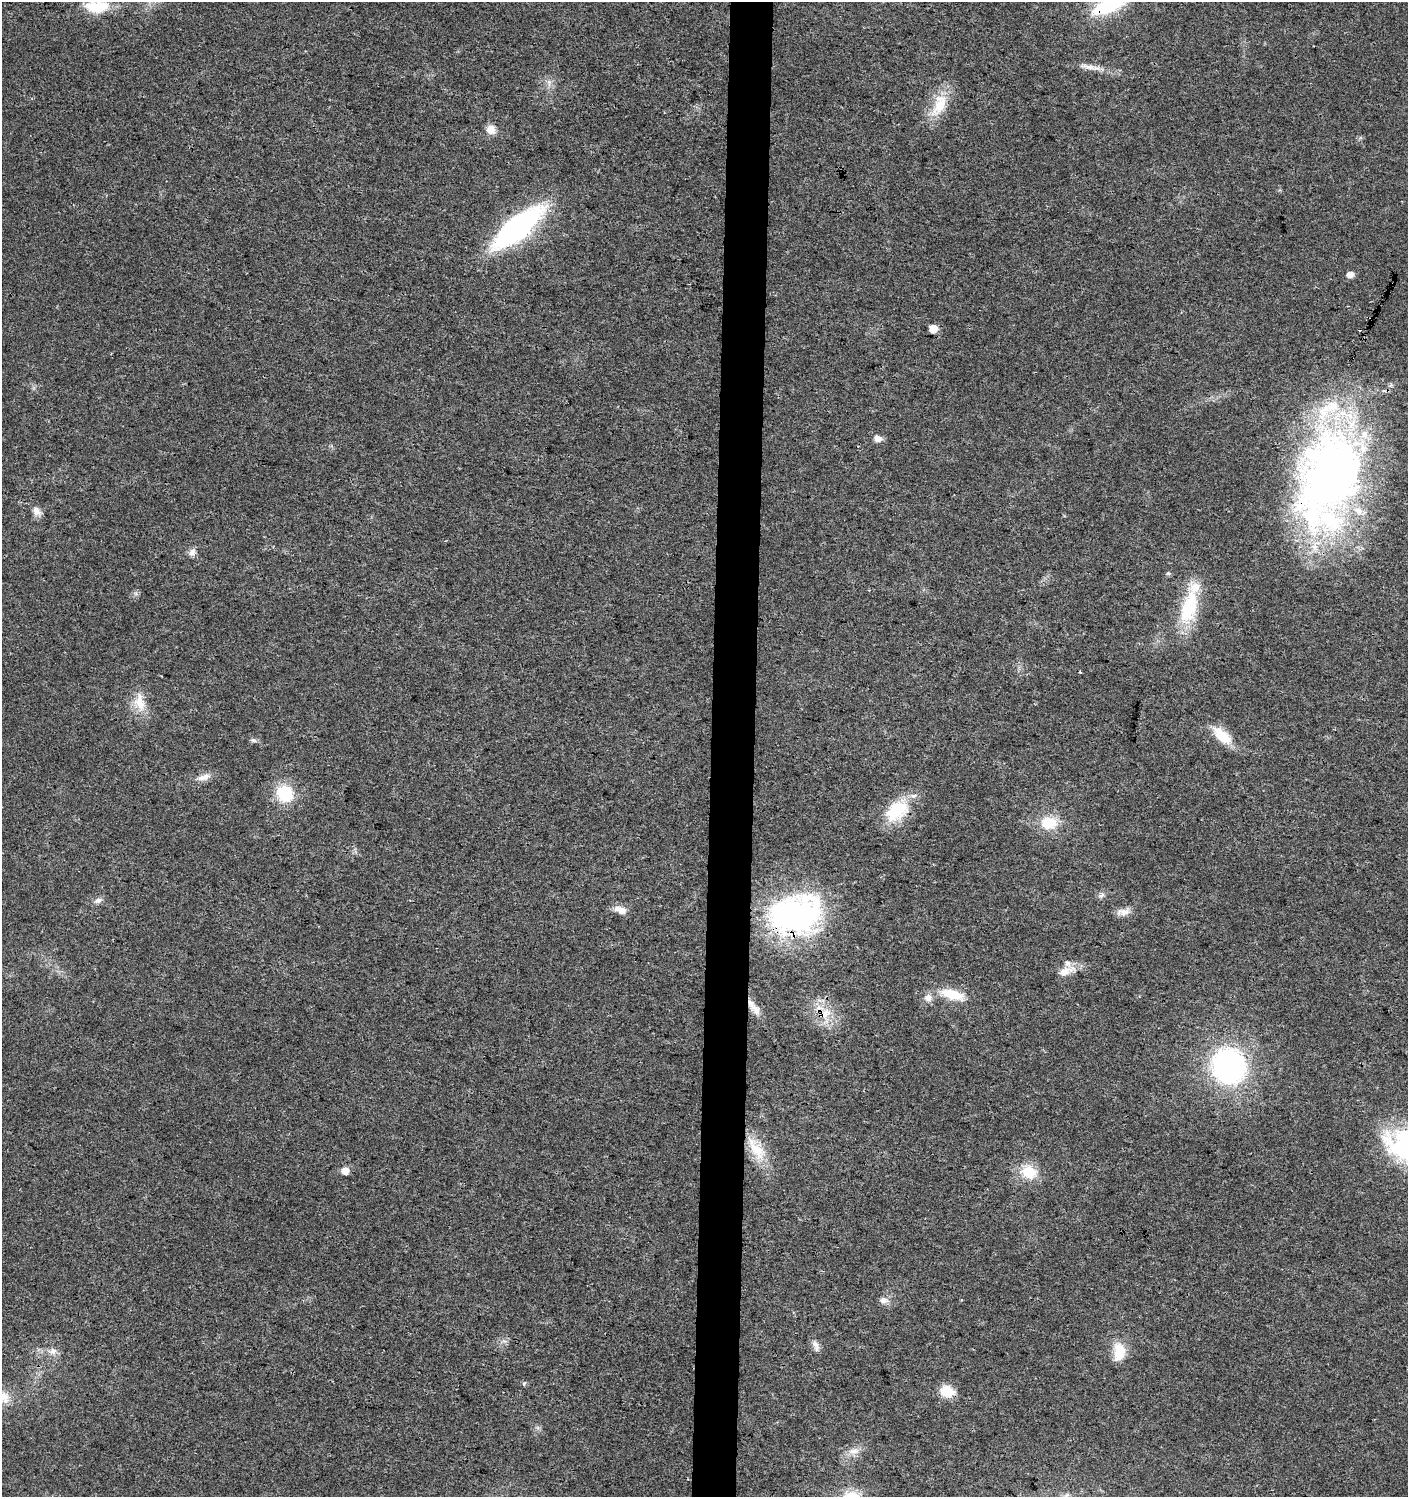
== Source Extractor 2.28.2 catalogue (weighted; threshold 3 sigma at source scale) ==
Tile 5 of 3 x 3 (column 2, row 2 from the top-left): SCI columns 1644-3049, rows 1509-3003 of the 4737 x 4499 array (HDU 1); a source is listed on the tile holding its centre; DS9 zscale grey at full resolution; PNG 1410 x 1499 px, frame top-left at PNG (2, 2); no overlay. Shown black and unused: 3% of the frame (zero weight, under 3 of 4 exposures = <1% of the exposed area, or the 3 px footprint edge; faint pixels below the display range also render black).
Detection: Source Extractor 2.28.2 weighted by HDU 2 'WHT'; one run over the whole footprint, this tile lists its part. Background 0.0243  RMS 0.0031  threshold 0.014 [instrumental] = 3 sigma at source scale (4.5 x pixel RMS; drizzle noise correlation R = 1.50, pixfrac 1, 0.0396/0.0396 arcsec/px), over >= 5 px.
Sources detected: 52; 2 cosmic-ray / hot-pixel residue — not listed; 4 inside a brighter listed object's ellipse — not listed separately; the other 46 listed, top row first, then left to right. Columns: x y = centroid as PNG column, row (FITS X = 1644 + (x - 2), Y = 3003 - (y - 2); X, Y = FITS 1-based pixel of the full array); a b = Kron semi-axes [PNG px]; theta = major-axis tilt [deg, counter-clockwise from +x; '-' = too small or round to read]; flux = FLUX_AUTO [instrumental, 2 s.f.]
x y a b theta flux
97 6 32 14 0 11
1108 6 44 16 19 17
1089 67 27 6 -12 3
549 83 12 5 90 1.3
940 104 35 17 69 9.3
491 129 11 10 - 2.8
517 227 40 14 39 93
1350 275 6 5 - 2.7
1392 284 3 2 - 0.4
933 329 5 5 - 5.6
878 438 8 7 - 1.8
1328 478 120 70 70 200
36 511 13 10 -57 2.2
192 552 11 8 47 1.5
1168 573 7 5 0 0.53
1189 607 50 20 74 19
1080 672 4 2 - 0.27
140 702 28 13 -79 6
1222 735 29 13 -42 7.5
253 740 8 5 -16 0.79
203 777 21 8 14 2.6
285 794 21 19 -48 12
897 811 34 23 38 13
1049 823 18 13 1 9
1101 895 8 6 34 0.92
98 900 11 6 19 1.3
621 910 16 9 -19 2.9
1123 912 18 9 1 2.4
796 915 56 41 10 77
1064 972 15 10 30 3.2
952 994 33 12 -15 7.6
928 998 11 10 - 2.1
752 1005 22 9 -55 3.9
826 1013 16 10 47 4.6
1229 1066 31 28 -67 71
1406 1146 48 34 -28 44
756 1149 33 17 -50 9.6
345 1171 6 5 - 3.7
1029 1172 22 17 -23 7.8
884 1300 11 8 -5 1.8
816 1345 16 8 -70 1.7
53 1351 10 7 12 1.5
1119 1352 26 15 87 6.2
947 1391 15 12 -19 6.2
4 1397 18 14 -51 4.3
853 1451 17 8 7 2.7
Overlapping masked pixels (flux is a lower limit): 8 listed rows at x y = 1108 6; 1392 284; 1328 478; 897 811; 796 915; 752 1005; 826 1013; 947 1391
Isophote crosses this tile's border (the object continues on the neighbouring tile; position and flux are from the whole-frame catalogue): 4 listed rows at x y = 97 6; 1108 6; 1406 1146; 4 1397
Unlisted compact peaks at least as high as the median listed source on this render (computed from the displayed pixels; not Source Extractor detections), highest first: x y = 524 1383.